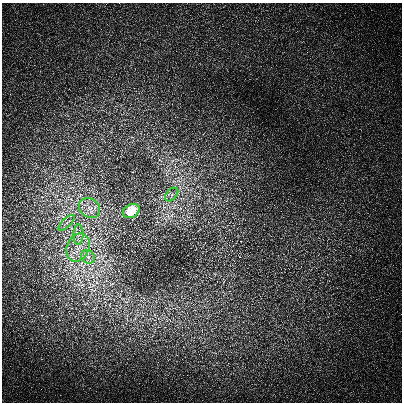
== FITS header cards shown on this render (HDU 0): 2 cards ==
NAXIS1  =                  400 /
NAXIS2  =                  400 /

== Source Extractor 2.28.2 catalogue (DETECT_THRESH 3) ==
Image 400 x 400 px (HDU 0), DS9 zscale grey, 1 PNG px = 1 image px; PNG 404 x 404 px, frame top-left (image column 1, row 400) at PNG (2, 3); each listed source drawn as its Kron ellipse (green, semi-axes under 4 px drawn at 4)
Background 1.54e-07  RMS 1.2e-07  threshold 3.66e-07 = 3 sigma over >= 5 px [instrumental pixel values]
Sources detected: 7; all 7 listed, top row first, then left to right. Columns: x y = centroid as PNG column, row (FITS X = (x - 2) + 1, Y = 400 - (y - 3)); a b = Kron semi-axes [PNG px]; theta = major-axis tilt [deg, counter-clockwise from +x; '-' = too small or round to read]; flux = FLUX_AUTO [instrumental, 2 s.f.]
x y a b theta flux
172 195 8 5 46 2.8e-05
90 208 11 9 -37 7.6e-05
131 211 9 6 28 3.1e-04
67 223 10 3 44 2.1e-05
78 235 10 5 88 3.6e-05
78 247 15 11 66 1.2e-04
88 257 7 6 - 3.2e-05